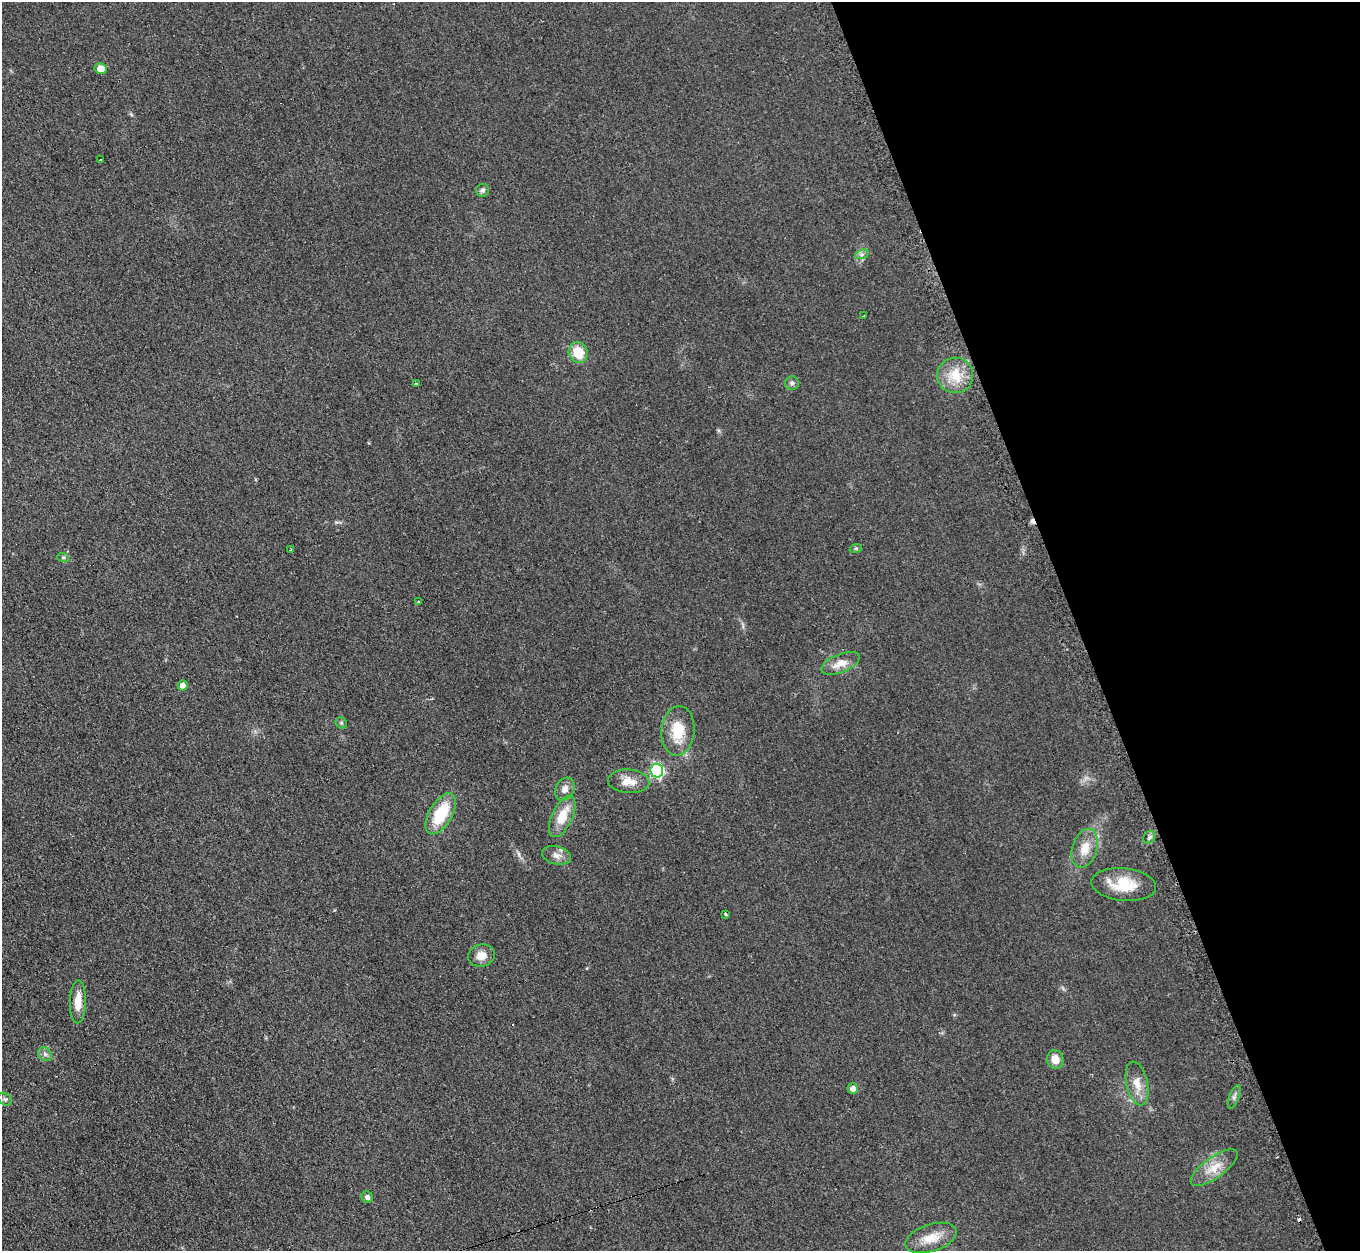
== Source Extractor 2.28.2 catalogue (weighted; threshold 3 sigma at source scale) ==
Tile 12 of 4 x 4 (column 4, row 3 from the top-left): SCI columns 4094-5451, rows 1529-2777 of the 5460 x 5421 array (HDU 1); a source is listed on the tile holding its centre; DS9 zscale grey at full resolution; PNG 1362 x 1253 px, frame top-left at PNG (2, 2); each listed source drawn as its Kron ellipse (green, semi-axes under 4 px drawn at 4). Shown black and unused: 21% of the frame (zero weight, under 2 of 3 exposures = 2% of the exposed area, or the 3 px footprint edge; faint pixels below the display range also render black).
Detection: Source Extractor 2.28.2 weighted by HDU 2 'WHT'; one run over the whole footprint, this tile lists its part. Background 0.0959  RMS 0.012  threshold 0.0519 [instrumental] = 3 sigma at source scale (4.5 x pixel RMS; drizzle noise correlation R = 1.50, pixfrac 1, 0.05/0.05 arcsec/px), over >= 5 px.
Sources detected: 40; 2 cosmic-ray / hot-pixel residue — neither listed nor drawn; the other 38 listed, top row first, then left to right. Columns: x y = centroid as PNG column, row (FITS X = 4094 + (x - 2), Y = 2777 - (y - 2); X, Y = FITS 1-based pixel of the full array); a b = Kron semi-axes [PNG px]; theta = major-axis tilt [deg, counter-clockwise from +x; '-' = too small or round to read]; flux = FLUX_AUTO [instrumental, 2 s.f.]
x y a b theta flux
101 69 6 5 - 12
101 160 3 3 - 4.7
483 190 6 6 - 2.6
862 254 7 4 19 2.7
863 316 2 2 - 1
578 352 11 9 -63 25
955 375 18 18 - 28
792 383 7 6 - 3.2
416 384 3 3 - 3.6
856 548 6 4 19 1.5
291 550 3 3 - 1.6
63 557 6 4 -18 1.5
418 602 3 3 - 5.1
840 663 20 9 21 15
183 685 5 5 - 7.6
341 723 6 5 - 1.9
678 731 25 16 85 32
657 771 7 6 - 190
629 781 21 11 -4 14
565 789 12 9 61 7.4
441 814 23 11 60 47
562 816 22 10 65 25
1149 837 6 5 - 3
1085 848 20 12 72 19
556 855 15 9 -14 7.6
1124 885 32 16 -6 39
726 914 3 3 - 3.2
481 955 14 11 16 11
78 1002 21 8 88 16
45 1054 7 6 - 3.2
1055 1059 9 8 - 12
1137 1084 22 10 -77 15
853 1089 5 5 - 7.5
1234 1097 12 5 69 3.8
5 1099 7 5 -43 2.6
1214 1168 28 10 35 19
367 1197 6 5 - 3.3
931 1238 27 13 18 20